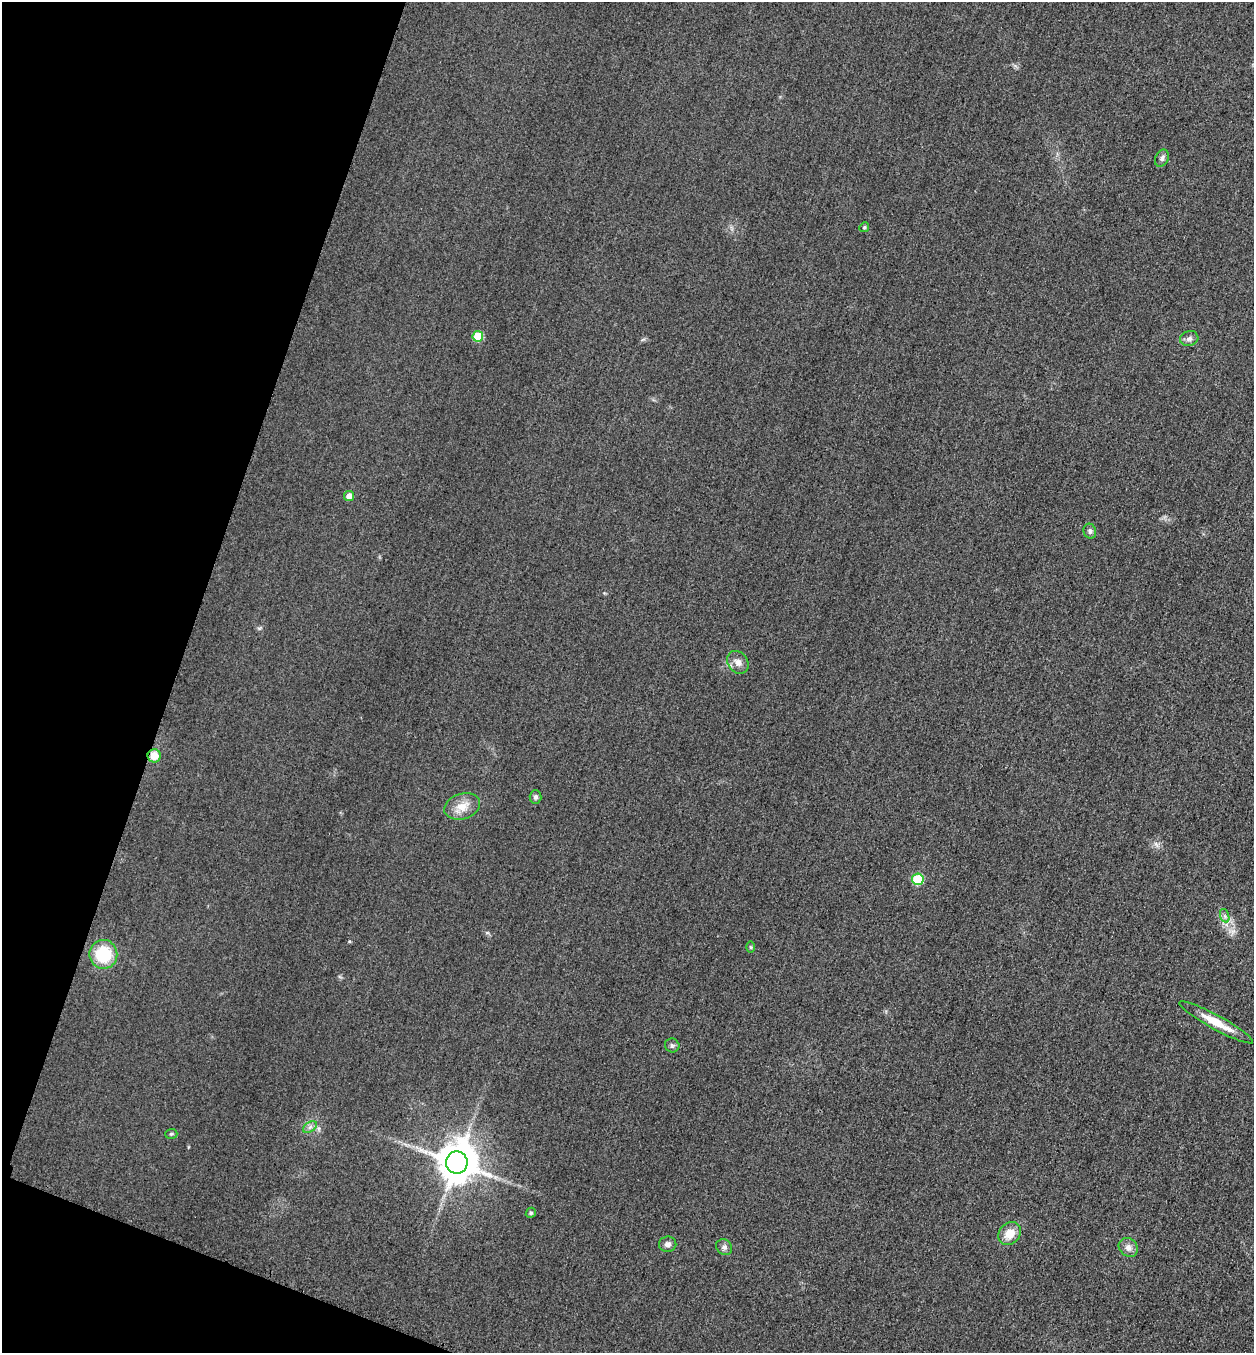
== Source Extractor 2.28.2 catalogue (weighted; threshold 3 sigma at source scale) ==
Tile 9 of 4 x 4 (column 1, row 3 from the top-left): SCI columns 164-1415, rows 1374-2724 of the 5463 x 5449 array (HDU 1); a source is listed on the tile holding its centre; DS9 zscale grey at full resolution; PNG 1256 x 1355 px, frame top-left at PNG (2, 2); each listed source drawn as its Kron ellipse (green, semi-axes under 4 px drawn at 4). Shown black and unused: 17% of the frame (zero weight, under 3 of 4 exposures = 3% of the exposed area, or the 3 px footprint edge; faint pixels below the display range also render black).
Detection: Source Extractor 2.28.2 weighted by HDU 2 'WHT'; one run over the whole footprint, this tile lists its part. Background 0.0756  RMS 0.017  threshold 0.0756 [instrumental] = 3 sigma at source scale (4.5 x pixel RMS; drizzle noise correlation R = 1.50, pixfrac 1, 0.05/0.05 arcsec/px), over >= 5 px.
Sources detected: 24; all 24 listed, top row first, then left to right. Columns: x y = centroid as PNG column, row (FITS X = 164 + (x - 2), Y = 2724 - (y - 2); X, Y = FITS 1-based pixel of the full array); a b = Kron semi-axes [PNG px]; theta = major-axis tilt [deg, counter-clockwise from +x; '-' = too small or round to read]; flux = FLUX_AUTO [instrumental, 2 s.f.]
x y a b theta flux
1162 158 9 6 64 5.6
864 227 5 4 - 2.1
478 336 5 5 - 62
1189 339 9 7 16 6.4
349 496 5 5 - 12
1090 531 7 6 - 4.6
738 662 12 10 -53 11
154 756 6 6 - 22
536 797 7 6 - 4
462 806 18 12 18 23
918 879 6 5 - 74
1225 916 7 4 -71 4
751 947 6 4 -89 2
103 954 14 14 - 73
1216 1022 42 7 -29 33
672 1045 7 7 - 3.9
310 1127 8 5 34 4.8
171 1134 6 5 - 2.6
457 1163 11 10 - 5200
531 1213 5 4 - 2.6
1010 1233 12 10 48 24
668 1244 8 7 - 6.8
724 1247 9 7 -45 5.7
1128 1247 10 8 -46 9.9
Overlapping masked pixels (flux is a lower limit): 1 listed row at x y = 154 756